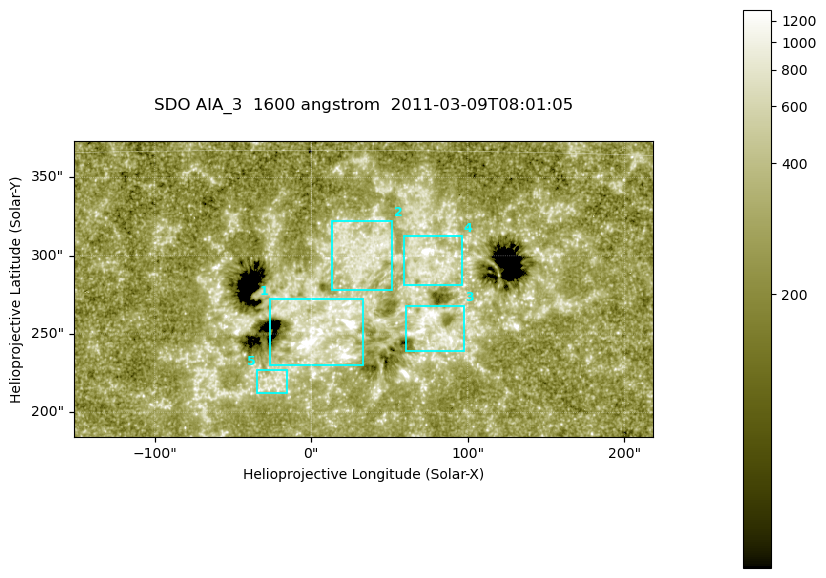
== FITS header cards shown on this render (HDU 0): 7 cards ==
TELESCOP= 'SDO     '           /
INSTRUME= 'AIA_3   '           /
WAVELNTH=                 1600 /
WAVEUNIT= 'angstrom'           /
DATE-OBS= '2011-03-09T08:01:05.119' /
CTYPE1  = 'HPLN-TAN'           /
CTYPE2  = 'HPLT-TAN'           /

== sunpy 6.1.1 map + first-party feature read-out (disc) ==
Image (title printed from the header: SDO AIA_3  1600 angstrom  2011-03-09T08:01:05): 607 x 311 px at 0.609 arcsec/px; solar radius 966 arcsec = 1586 px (partial field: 2.4% of the solar disc is inside the frame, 100% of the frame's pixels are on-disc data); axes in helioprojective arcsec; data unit not stated in the header (colour bar unlabelled)
Pointing: header CRPIX1/2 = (2052.59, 2044.23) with CRVAL1/2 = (0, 0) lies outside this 607 x 311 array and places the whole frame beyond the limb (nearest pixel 1.42 R_sun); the SolarSoft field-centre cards XCEN/YCEN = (33.18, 278.8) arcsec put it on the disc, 1803 arcsec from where CRPIX/CRVAL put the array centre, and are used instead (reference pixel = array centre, CRVAL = XCEN/YCEN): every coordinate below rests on XCEN/YCEN
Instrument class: DISC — disc imager (sunpy class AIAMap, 1600 A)
Bright regions (active regions / flare kernels): reference = the on-disc median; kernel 5 px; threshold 5 sigma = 424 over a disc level ~261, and >= 1.15x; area >= 188 px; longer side >= 4 px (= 2.4 arcsec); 5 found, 5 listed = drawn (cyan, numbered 1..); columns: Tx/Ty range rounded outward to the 2 arcsec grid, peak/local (2 s.f.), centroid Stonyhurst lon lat
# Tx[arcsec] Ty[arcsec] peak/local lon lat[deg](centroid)
1 -26..34 230..274 11 +0 +8
2 12..52 278..324 4 +2 +11
3 60..98 238..268 5.7 +5 +8
4 58..96 280..314 3.8 +5 +11
5 -36..-14 212..228 3.5 -1 +6